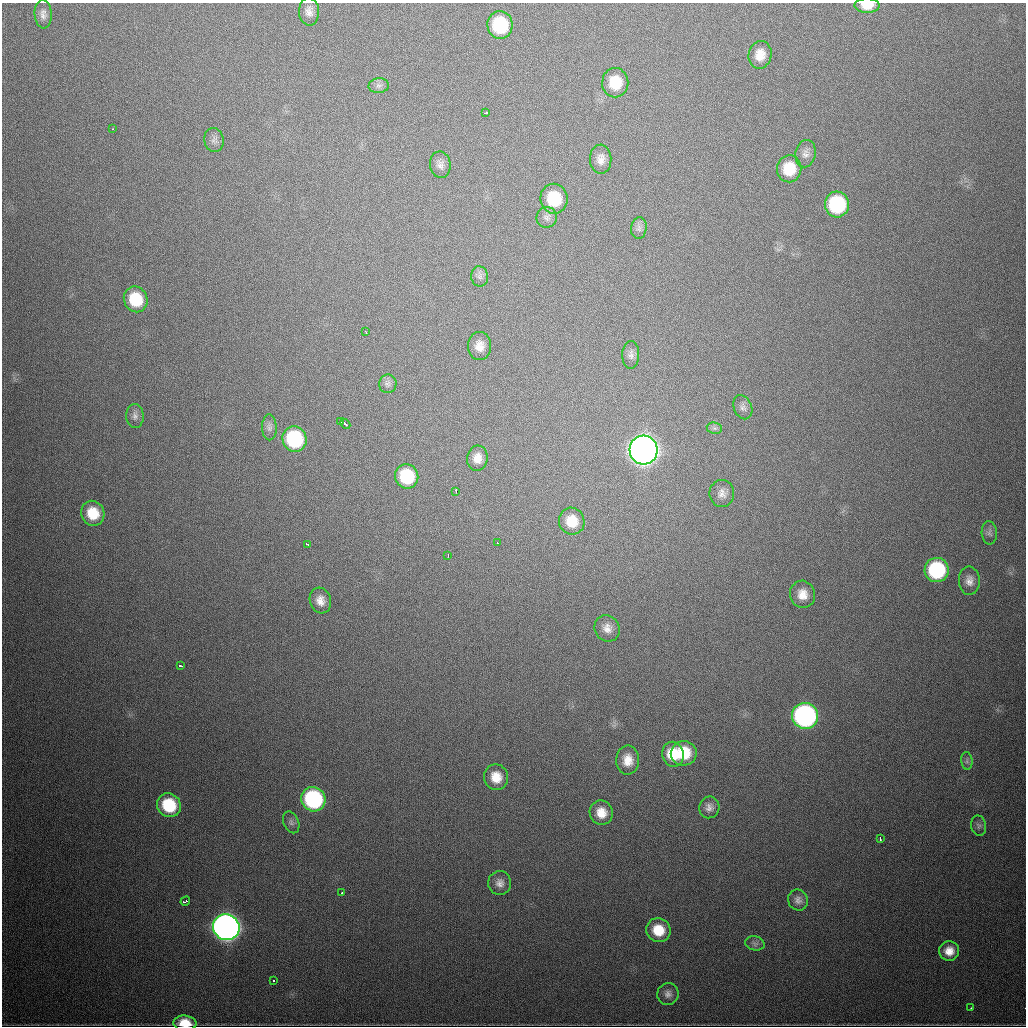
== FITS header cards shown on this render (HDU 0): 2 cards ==
NAXIS1  =                 1024
NAXIS2  =                 1024

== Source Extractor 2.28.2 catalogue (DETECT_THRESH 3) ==
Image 1024 x 1024 px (HDU 0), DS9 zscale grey, 1 PNG px = 1 image px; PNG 1028 x 1028 px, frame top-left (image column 1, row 1024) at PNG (2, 3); each listed source drawn as its Kron ellipse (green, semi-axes under 4 px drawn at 4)
Background 595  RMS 19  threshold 57.4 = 3 sigma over >= 5 px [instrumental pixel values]
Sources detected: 73; all 73 listed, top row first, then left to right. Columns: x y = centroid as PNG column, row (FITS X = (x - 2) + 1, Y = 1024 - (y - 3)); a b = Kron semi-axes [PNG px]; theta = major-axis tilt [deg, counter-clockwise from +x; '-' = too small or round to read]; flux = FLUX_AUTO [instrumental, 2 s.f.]
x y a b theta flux
867 5 12 7 1 2.0e+04
309 12 14 10 -87 9.4e+03
43 14 14 8 -86 7.8e+03
500 25 14 12 -85 8.5e+04
760 55 14 11 77 1.7e+04
615 83 14 13 - 3.6e+04
379 86 10 7 4 5.3e+03
486 113 4 3 - 3.4e+03
112 129 3 2 - 1.6e+03
214 140 12 9 -79 6.7e+03
805 154 14 10 79 7.9e+03
601 159 14 10 -89 1.0e+04
440 165 13 10 -82 7.9e+03
789 169 13 12 - 3.5e+04
554 199 15 13 -81 5.5e+04
837 204 13 12 - 1.2e+05
547 217 10 10 - 6.5e+03
639 228 11 8 82 5.3e+03
480 276 10 8 -81 5.6e+03
136 299 13 11 -68 4.6e+04
366 332 3 2 - 1.8e+03
479 346 14 11 90 1.3e+04
631 355 14 8 89 6.6e+03
388 384 9 8 - 5.4e+03
743 407 12 9 -67 5.9e+03
135 416 12 9 -89 6.4e+03
340 421 4 3 - 4.9e+03
345 424 6 3 -43 6.7e+03
269 427 13 7 -88 6.0e+03
714 428 8 5 -11 3.5e+03
294 439 13 12 - 1.2e+05
643 450 14 14 - 2.0e+06
477 458 12 10 84 1.3e+04
407 476 12 11 - 6.1e+04
456 491 4 2 - 4.5e+03
722 493 13 12 - 1.0e+04
93 513 13 11 -68 3.3e+04
572 521 13 12 - 2.6e+04
989 533 11 7 -87 5.0e+03
497 543 3 2 - 1.9e+03
307 544 3 2 - 3.1e+03
448 555 3 2 - 2.8e+03
937 570 12 12 - 1.3e+05
969 581 14 10 -88 1.0e+04
803 594 14 12 -76 1.7e+04
320 601 13 10 -73 1.3e+04
607 628 13 12 - 1.2e+04
180 666 3 3 - 6.7e+03
805 716 13 13 - 4.4e+05
684 753 13 12 - 4.2e+04
673 754 12 11 - 3.4e+04
628 760 14 11 89 1.8e+04
967 761 9 5 -84 3.9e+03
496 777 13 12 - 2.1e+04
313 799 12 12 - 1.9e+05
169 805 12 11 - 6.2e+04
709 807 11 10 - 7.6e+03
601 813 12 11 - 2.0e+04
291 822 11 7 -67 4.9e+03
979 826 10 7 -78 4.2e+03
880 839 3 3 - 2.6e+03
500 883 12 11 - 9.5e+03
342 893 3 3 - 2.8e+03
798 900 11 9 -58 7.3e+03
185 901 5 3 - 1.1e+04
226 927 13 12 - 1.4e+06
658 930 12 11 - 3.2e+04
755 943 10 7 -12 4.4e+03
949 951 10 9 - 1.5e+04
274 980 3 3 - 5.3e+03
668 994 11 10 - 7.6e+03
971 1008 3 2 - 1.9e+03
185 1023 11 7 -4 2.7e+04
At the frame edge (FLAGS 8, measured only in part): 2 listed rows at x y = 867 5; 185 1023